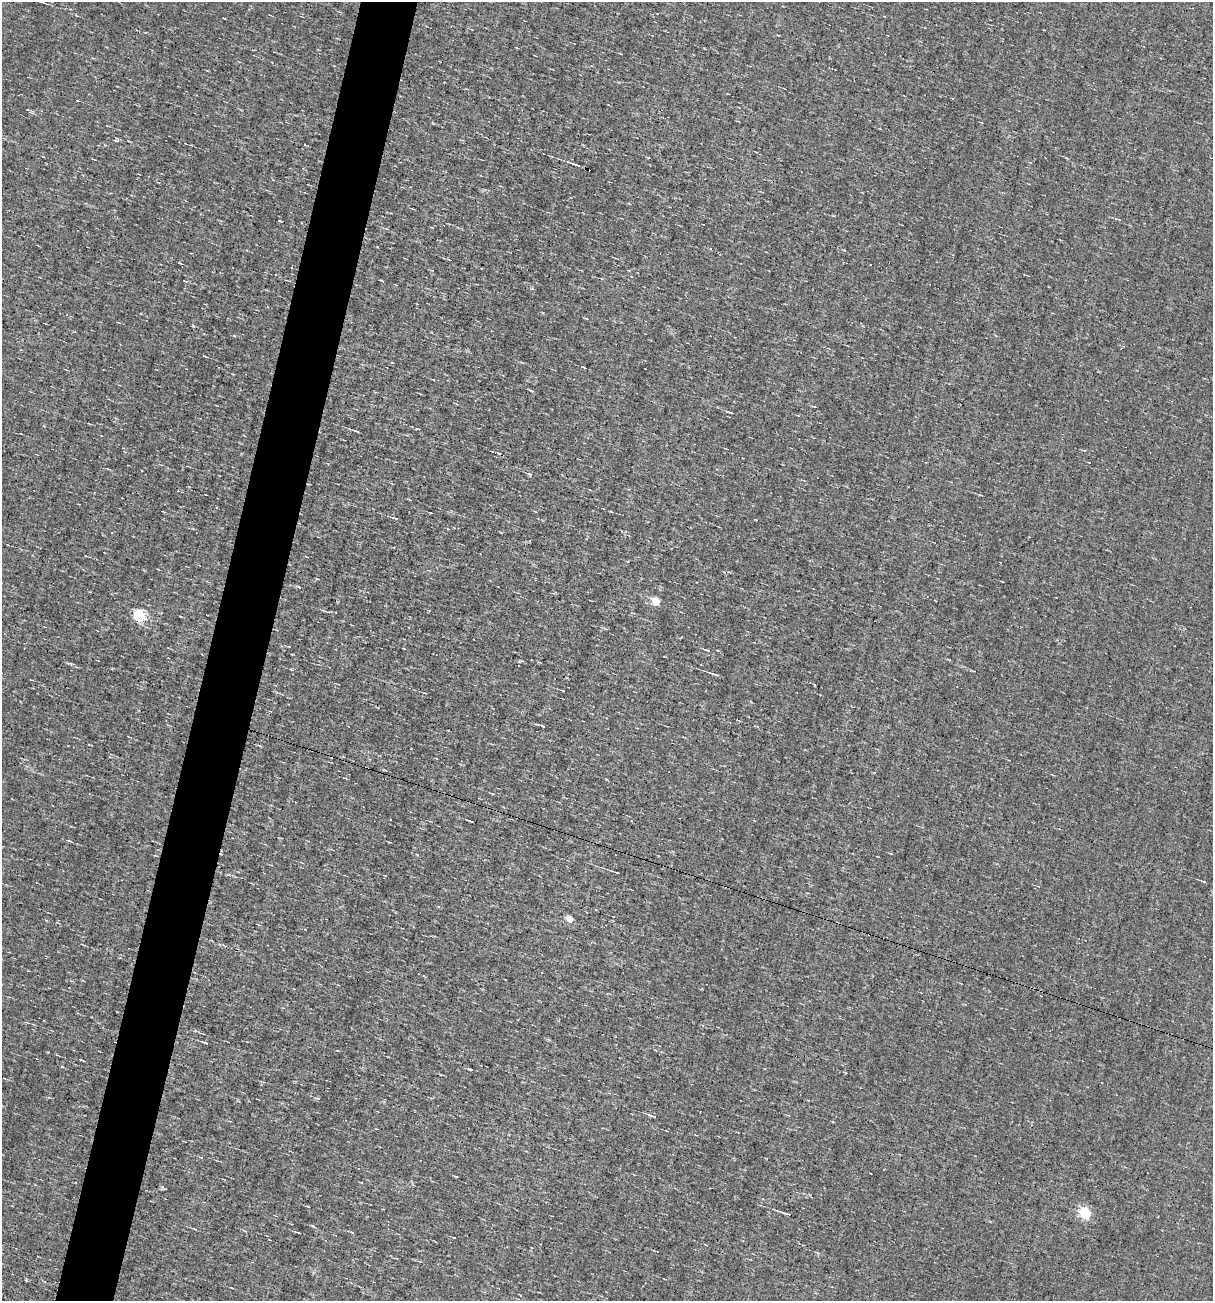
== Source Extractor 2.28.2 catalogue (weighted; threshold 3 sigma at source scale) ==
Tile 7 of 4 x 4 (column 3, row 2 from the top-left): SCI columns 2537-3747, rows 2598-3896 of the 5198 x 5194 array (HDU 1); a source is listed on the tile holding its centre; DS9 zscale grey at full resolution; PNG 1215 x 1303 px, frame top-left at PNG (2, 2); no overlay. Shown black and unused: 5% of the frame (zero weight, under 3 of 4 exposures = <1% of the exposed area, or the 3 px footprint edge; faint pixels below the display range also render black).
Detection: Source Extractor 2.28.2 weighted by HDU 2 'WHT'; one run over the whole footprint, this tile lists its part. Background -0.00129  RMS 0.035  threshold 0.158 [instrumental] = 3 sigma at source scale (4.5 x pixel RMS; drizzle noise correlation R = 1.50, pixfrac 1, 0.05/0.05 arcsec/px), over >= 5 px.
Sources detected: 48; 4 cosmic-ray / hot-pixel residue — not listed; the other 44 listed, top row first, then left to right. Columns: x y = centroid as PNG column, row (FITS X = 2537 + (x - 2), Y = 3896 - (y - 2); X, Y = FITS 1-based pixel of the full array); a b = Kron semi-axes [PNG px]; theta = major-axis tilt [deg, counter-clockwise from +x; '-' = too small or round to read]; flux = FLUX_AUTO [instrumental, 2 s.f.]
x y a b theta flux
41 2 7 2 -18 4.7
77 16 4 2 - 2.5
621 54 3 2 - 2.2
27 109 5 3 - 2.7
116 140 7 4 79 4.9
574 164 15 2 -20 12
180 263 5 3 - 3.3
532 288 5 3 - 3.3
586 318 5 3 - 3
205 356 4 2 - 2.9
392 363 4 2 - 2.2
532 391 6 3 -29 3.9
814 406 5 3 - 2.7
731 413 6 3 -19 3.8
356 431 5 2 - 5.7
530 474 6 4 -21 4.8
590 490 4 3 - 2.2
395 518 8 3 -19 7.2
656 601 5 5 - 92
139 615 6 5 - 480
707 650 5 3 - 4.1
715 674 13 3 -17 12
425 693 5 2 - 3.2
544 726 3 3 - 8.7
259 745 5 3 - 4
472 821 3 2 - 3.6
69 840 6 3 -11 4.3
617 873 5 2 - 5.2
1204 881 6 3 -11 4.1
570 919 5 4 - 60
27 1022 10 2 -17 4
206 1043 4 3 - 20
470 1069 7 3 -12 4.7
788 1115 5 3 - 2.8
652 1116 11 3 -20 8.5
201 1157 5 3 - 3.3
457 1177 4 2 - 2.5
1086 1212 5 5 - 330
785 1213 15 3 -17 11
313 1226 5 3 - 4
195 1229 4 3 - 3.3
299 1233 5 2 - 3.5
454 1238 3 2 - 2.5
817 1253 7 2 -44 3.6
Isophote crosses this tile's border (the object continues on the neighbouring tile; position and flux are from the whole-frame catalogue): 1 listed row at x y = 41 2
Unlisted compact peaks at least as high as the median listed source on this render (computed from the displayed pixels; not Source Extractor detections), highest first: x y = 299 587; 519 661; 62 1067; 234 336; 844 250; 195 1031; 163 1189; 71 664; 833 1122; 318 1098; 606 779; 48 1052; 381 280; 389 842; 308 1206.